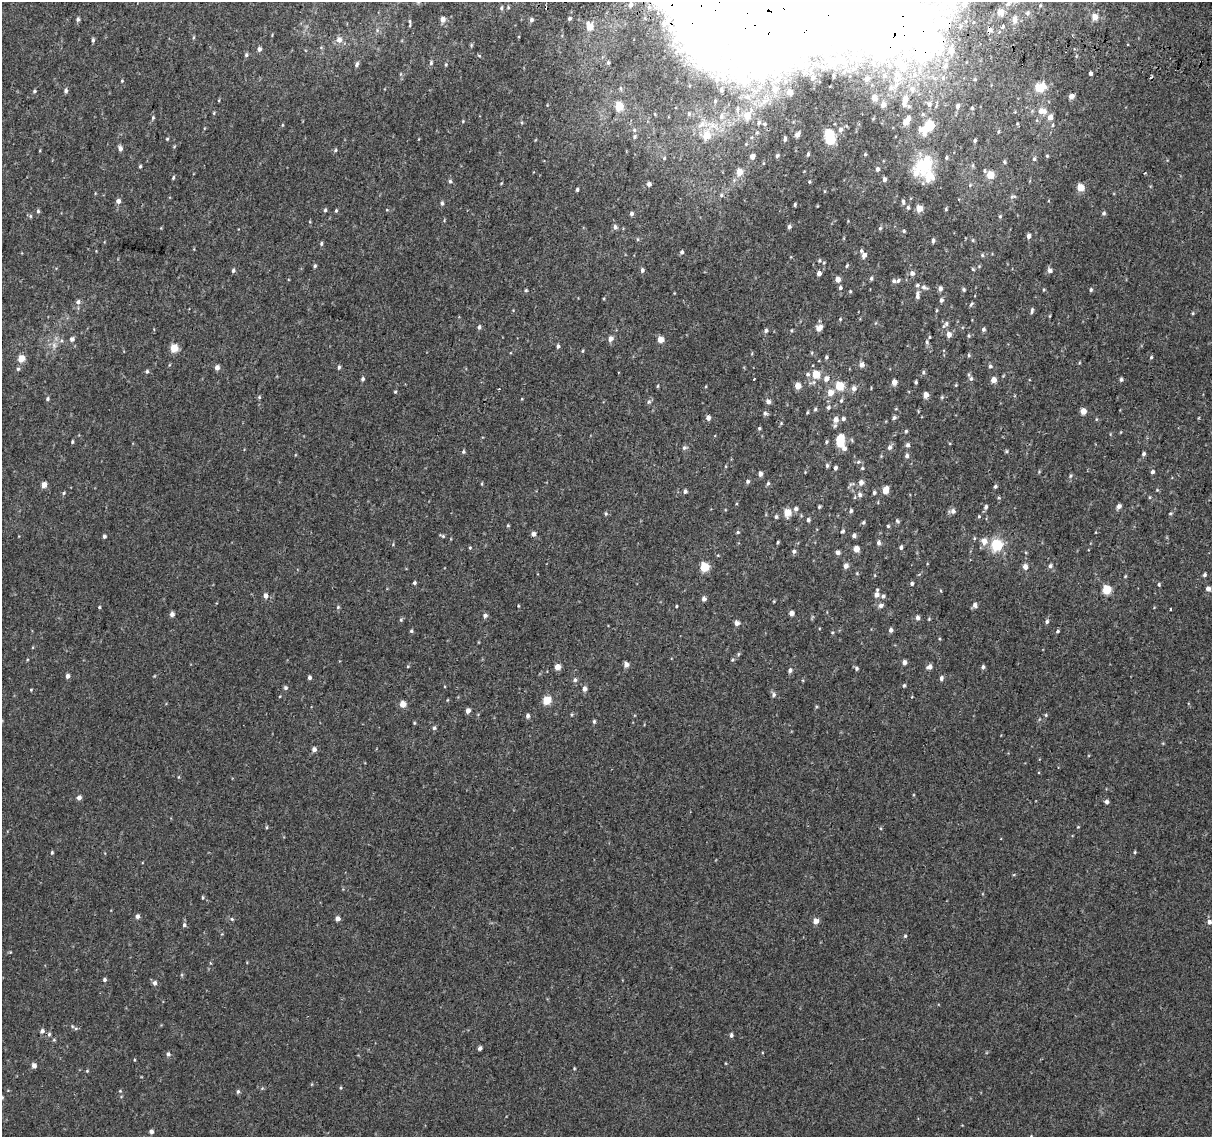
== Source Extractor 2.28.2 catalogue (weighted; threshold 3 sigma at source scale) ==
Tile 10 of 4 x 4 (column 2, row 3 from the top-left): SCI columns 1258-2467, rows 1465-2599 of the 4945 x 5257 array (HDU 1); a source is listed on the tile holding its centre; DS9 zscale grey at full resolution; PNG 1214 x 1139 px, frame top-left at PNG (2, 2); no overlay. Shown black and unused: <1% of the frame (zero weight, under 2 of 3 exposures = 6% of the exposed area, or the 3 px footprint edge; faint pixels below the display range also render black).
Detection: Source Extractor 2.28.2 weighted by HDU 2 'WHT'; one run over the whole footprint, this tile lists its part. Background 0.00573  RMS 0.0057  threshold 0.0256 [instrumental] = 3 sigma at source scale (4.5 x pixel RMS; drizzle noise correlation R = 1.50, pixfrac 1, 0.0396/0.0396 arcsec/px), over >= 5 px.
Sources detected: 414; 4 inside a brighter object's white glare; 1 cosmic-ray / hot-pixel residue — not listed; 13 inside a brighter listed object's ellipse — not listed separately; the other 396 listed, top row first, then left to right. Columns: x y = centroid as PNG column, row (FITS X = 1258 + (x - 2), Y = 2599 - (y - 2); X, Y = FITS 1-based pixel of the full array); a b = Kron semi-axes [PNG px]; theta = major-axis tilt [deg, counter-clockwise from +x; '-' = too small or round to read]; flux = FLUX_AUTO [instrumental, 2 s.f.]
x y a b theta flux
630 5 4 3 - 1.1
508 7 5 4 - 0.63
501 8 6 4 64 0.8
1000 12 5 5 - 8.6
747 13 97 49 24 870
1027 13 8 6 78 1.7
1095 17 5 5 - 6.4
569 18 6 5 - 1.3
78 19 5 4 - 1.3
1014 19 7 6 - 4
443 20 4 4 - 4.2
531 20 5 5 - 1.4
410 25 8 3 77 0.76
1002 26 4 3 - 6.2
589 27 6 5 - 9.6
377 30 6 4 -74 0.9
990 30 5 5 - 2.2
194 37 5 3 - 0.54
93 40 5 4 - 1.1
339 40 6 6 - 3.5
926 43 50 25 44 220
1128 44 3 2 - 0.6
259 49 4 4 - 2.2
246 55 6 4 77 0.94
853 57 12 8 74 4.4
431 63 5 4 - 0.87
608 63 5 4 - 0.74
357 64 7 4 60 1.1
446 64 5 3 - 0.56
945 66 9 8 - 3.1
1091 73 3 3 - 14
884 76 6 5 - 1.1
717 78 15 7 82 3.4
943 78 6 6 - 1.4
866 79 4 4 - 2.8
122 81 4 4 - 0.48
743 82 10 7 -74 3.3
1039 87 8 5 17 23
620 88 6 4 -71 0.73
891 88 7 7 - 1.6
775 89 4 4 - 3.1
912 89 8 8 - 2.8
721 90 5 4 - 0.81
34 91 5 4 - 0.74
66 91 5 4 - 1.4
790 92 4 4 - 5
1071 96 4 4 - 3.9
874 98 5 4 - 2.5
905 99 7 6 - 3.3
219 100 5 3 - 0.44
715 101 4 3 - 0.68
929 104 8 7 - 2.1
883 105 5 5 - 2.4
619 106 5 5 - 21
909 106 6 5 - 0.86
958 106 7 5 73 1.8
972 108 5 4 - 0.8
737 109 5 4 - 0.72
1042 111 12 7 -6 5.3
214 113 5 3 - 0.54
689 114 6 5 - 1
923 114 6 5 - 0.99
721 116 7 6 - 1.9
747 116 6 6 - 5.2
153 117 5 4 - 0.67
1050 117 6 5 - 3.5
463 121 5 4 - 0.51
759 122 5 5 - 1
905 123 5 5 - 5
702 124 13 7 36 3.8
764 124 5 4 - 0.74
282 125 5 3 - 0.46
1053 125 5 3 - 0.62
929 126 14 8 53 16
840 129 6 6 - 1.9
634 130 6 5 - 1
998 132 6 4 82 0.82
829 134 5 5 - 36
797 135 5 4 - 2.9
706 136 6 6 - 9.3
635 137 5 5 - 0.92
785 138 6 4 87 1.2
167 139 4 4 - 0.58
830 140 5 5 - 28
975 140 4 4 - 1.1
174 147 5 3 - 0.52
120 148 6 5 - 2
335 150 6 5 - 0.75
808 154 6 4 75 1
865 154 5 5 - 0.83
752 156 5 5 - 2.9
777 156 5 5 - 1.1
1047 156 4 4 - 0.58
946 158 5 5 - 0.86
1034 159 6 5 - 1.1
1004 162 5 4 - 0.77
923 165 16 11 36 34
973 165 6 4 71 0.8
140 166 4 3 - 0.7
877 169 5 5 - 1.8
985 171 6 5 - 0.86
739 172 5 5 - 8.2
990 175 5 4 - 14
929 177 17 15 -63 8.3
173 178 5 4 - 0.72
884 179 4 4 - 1.9
450 181 5 4 - 1
809 182 4 3 - 0.58
649 184 4 4 - 2.2
1080 187 5 5 - 13
577 189 4 4 - 1.1
721 195 5 4 - 0.84
1013 197 9 4 10 1.1
118 201 5 4 - 2.6
903 202 7 4 -82 1
442 203 6 5 - 1.1
795 204 4 3 - 0.71
908 208 5 4 - 0.89
919 209 4 4 - 9.6
946 209 4 3 - 0.63
325 210 5 4 - 0.83
336 210 5 4 - 0.68
387 210 5 3 - 0.44
38 211 5 4 - 0.83
1104 213 6 4 16 0.89
631 214 5 4 - 1.4
30 216 6 4 -89 0.71
1000 216 5 4 - 0.66
615 227 6 5 - 1.6
789 227 5 4 - 1.3
880 228 5 4 - 0.82
904 231 4 4 - 0.76
1028 236 5 4 - 1.8
933 240 5 4 - 1.4
973 240 6 4 -90 0.6
321 243 5 4 - 0.83
682 252 5 4 - 1.2
864 255 8 6 90 3
982 255 5 5 - 0.88
819 260 6 4 70 0.76
315 266 4 4 - 0.85
847 266 5 4 - 0.69
973 269 5 4 - 0.63
233 270 5 4 - 1.1
642 270 5 4 - 1.4
1050 270 6 6 - 1.8
819 273 4 4 - 2.9
912 273 6 6 - 2.1
871 278 5 4 - 0.95
838 279 5 4 - 4.3
894 281 6 5 - 1.1
924 287 10 6 -22 1.8
840 288 5 4 - 1.2
940 288 5 5 - 2
964 289 5 4 - 0.83
526 290 4 4 - 0.64
1044 290 4 4 - 0.58
1091 290 5 4 - 0.82
850 291 5 4 - 0.64
917 295 10 5 87 1.9
941 300 5 4 - 1.3
78 302 6 6 - 1.7
971 304 7 3 57 0.83
936 310 5 3 - 0.54
1032 311 7 4 83 1.1
1193 313 5 3 - 0.5
840 319 4 4 - 0.52
946 324 8 6 62 1.5
479 327 5 4 - 1.2
819 328 8 6 38 3.8
983 329 5 4 - 1.2
766 330 5 4 - 1.2
791 330 4 4 - 0.53
949 334 5 5 - 3.3
969 336 5 4 - 0.68
929 337 4 3 - 0.52
72 339 5 5 - 1.9
610 339 7 6 - 2.5
660 340 4 4 - 7.3
927 342 6 5 - 1
54 345 8 7 - 2.5
558 346 5 4 - 1.1
174 348 5 5 - 17
583 351 5 3 - 0.55
812 353 5 3 - 0.6
969 355 5 4 - 0.76
826 357 5 4 - 0.84
1151 357 4 3 - 0.65
21 359 5 4 - 11
862 364 5 5 - 2.9
169 365 5 3 - 0.48
990 366 5 5 - 1.1
217 367 5 5 - 2.7
339 367 5 4 - 1
18 369 5 5 - 0.95
147 371 5 4 - 0.97
923 372 6 4 90 0.79
808 374 6 6 - 1.3
816 374 5 5 - 13
363 379 5 4 - 1.2
754 379 3 3 - 0.77
826 379 6 5 - 3.3
971 379 6 6 - 1.3
1121 379 5 4 - 1
993 380 4 4 - 5.2
894 382 5 4 - 4
916 382 4 3 - 0.82
658 386 5 3 - 0.53
798 386 4 4 - 6.5
839 386 5 5 - 20
854 388 7 6 - 2.2
395 392 4 4 - 0.57
830 393 5 5 - 5.8
925 395 4 4 - 5.9
259 397 5 4 - 0.74
942 397 5 4 - 0.65
47 399 5 5 - 0.92
522 399 4 3 - 0.41
841 400 6 4 70 0.84
649 402 7 5 45 1.2
768 402 4 4 - 3
828 407 6 5 - 1.3
815 409 5 4 - 0.81
1083 411 4 4 - 6.7
807 412 4 3 - 0.56
765 413 6 5 - 1.3
708 418 4 4 - 3.2
894 418 5 4 - 1.2
843 419 5 4 - 1.4
835 420 6 6 - 3.9
781 423 5 3 - 0.52
759 428 4 3 - 0.81
906 431 4 4 - 0.67
72 442 4 3 - 0.65
826 442 4 4 - 0.81
840 443 5 5 - 15
908 445 5 4 - 1.6
890 447 7 6 - 1.8
684 448 6 6 - 1.3
844 448 6 5 - 2.5
1006 451 4 4 - 0.67
463 452 5 4 - 0.85
1144 454 5 4 - 1.1
907 456 6 5 - 1.4
858 462 7 5 3 1.1
827 465 5 4 - 1.1
835 468 4 4 - 1.4
862 468 4 4 - 0.68
1152 472 5 4 - 1.3
760 474 4 4 - 2.4
1070 476 6 4 87 0.78
748 481 5 5 - 1.1
861 482 5 5 - 2.8
768 483 6 4 72 0.92
482 484 5 3 - 0.55
44 485 4 4 - 5.7
995 486 4 4 - 1
885 490 6 4 70 9.4
1157 490 4 4 - 0.54
685 491 5 5 - 1.4
874 492 5 4 - 0.97
64 493 5 4 - 0.77
860 495 6 5 - 2
855 497 6 3 71 0.6
1150 497 5 3 - 0.51
1119 506 5 4 - 2.5
819 507 4 3 - 0.77
986 507 6 5 - 1.3
796 509 5 4 - 1.9
851 511 5 4 - 1.2
953 511 8 6 4 2.1
787 513 5 5 - 13
1170 513 5 3 - 0.53
606 514 6 4 -90 0.77
979 516 4 4 - 0.6
776 517 5 4 - 0.91
808 520 5 4 - 1.2
897 521 6 4 -52 0.9
863 522 5 4 - 0.92
508 526 4 4 - 0.58
888 526 4 4 - 0.67
842 531 7 5 46 0.87
738 532 5 4 - 0.68
533 534 5 4 - 2
854 535 5 4 - 1.6
104 536 4 4 - 1.3
442 536 8 4 -27 0.88
974 538 5 3 - 0.58
984 541 9 8 - 4.1
778 542 4 3 - 0.67
878 543 5 4 - 1.8
996 545 12 11 - 17
901 547 5 4 - 1.1
470 548 4 4 - 0.58
856 549 4 4 - 7.5
794 551 5 4 - 1.4
838 552 4 4 - 2.6
846 566 5 5 - 2.6
1050 566 6 5 - 1.1
704 567 5 5 - 25
1025 567 5 5 - 3.1
1205 575 5 4 - 1.1
1125 576 5 3 - 0.55
414 583 4 4 - 0.98
912 583 4 4 - 1
1159 584 5 4 - 0.71
877 589 5 3 - 0.54
1106 589 5 5 - 23
1208 589 5 4 - 3.1
941 591 4 3 - 0.48
876 595 5 5 - 2.9
265 596 5 5 - 2.7
883 596 5 5 - 1.4
704 599 5 4 - 2.4
975 605 6 5 - 1.9
518 606 3 3 - 0.45
676 606 3 2 - 0.54
881 606 6 5 - 1.9
99 607 4 3 - 0.66
338 607 5 5 - 0.7
1171 609 3 2 - 0.7
791 613 4 4 - 4
172 614 4 4 - 2.5
485 615 5 4 - 1.6
917 617 5 4 - 2.2
401 620 5 5 - 0.74
1047 621 5 5 - 1.1
737 623 4 4 - 3.5
891 630 5 4 - 1.8
411 631 5 4 - 0.77
1058 631 4 4 - 0.86
738 654 6 3 71 0.66
732 660 5 4 - 0.66
904 662 5 4 - 2.4
626 664 4 4 - 3
558 667 5 4 - 5.3
929 667 7 5 24 2.2
983 667 5 4 - 1.1
856 668 5 4 - 1.1
790 670 6 5 - 1.4
67 676 4 4 - 2.4
154 676 4 3 - 0.47
309 677 5 4 - 1.2
941 678 5 4 - 1.5
575 680 6 5 - 1.3
904 685 5 4 - 0.79
285 688 5 5 - 1.1
585 689 6 5 - 2.1
31 690 4 4 - 0.46
773 695 6 6 - 1.3
447 700 5 3 - 0.42
547 701 5 5 - 17
403 704 4 4 - 9
468 710 5 4 - 2.8
572 714 5 3 - 0.59
1046 715 5 4 - 0.66
528 716 6 4 75 1.4
594 721 5 4 - 0.89
414 723 4 4 - 0.55
434 728 5 5 - 0.97
314 749 5 5 - 2.1
179 777 5 3 - 0.5
79 798 5 4 - 2.3
1106 802 4 4 - 1.7
267 827 5 3 - 0.51
1078 827 4 3 - 0.43
1135 852 4 4 - 0.58
52 853 4 3 - 0.71
202 897 5 3 - 0.59
137 916 4 4 - 2
232 919 5 4 - 0.73
337 919 4 4 - 2.7
816 921 5 5 - 4.3
1209 922 5 5 - 2
184 925 6 5 - 1.2
905 936 5 4 - 0.76
104 980 5 4 - 1
155 983 6 5 - 1.9
72 1026 5 4 - 0.66
42 1031 6 5 - 1.7
49 1034 6 5 - 1
731 1035 5 4 - 1.2
54 1040 5 3 - 0.57
480 1048 5 4 - 1.4
168 1054 6 5 - 1.4
134 1060 4 3 - 0.46
34 1065 5 4 - 2.9
574 1068 3 3 - 0.48
87 1071 5 4 - 0.51
262 1088 5 4 - 0.64
341 1088 5 3 - 0.55
120 1091 5 4 - 0.57
238 1091 6 4 76 0.96
2 1097 4 3 - 0.59
151 1131 5 4 - 1.9
1031 1136 4 4 - 0.47
Overlapping masked pixels (flux is a lower limit): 3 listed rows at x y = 747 13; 990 30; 926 43
Isophote crosses this tile's border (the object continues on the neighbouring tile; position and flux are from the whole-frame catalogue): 3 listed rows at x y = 747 13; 2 1097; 1031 1136